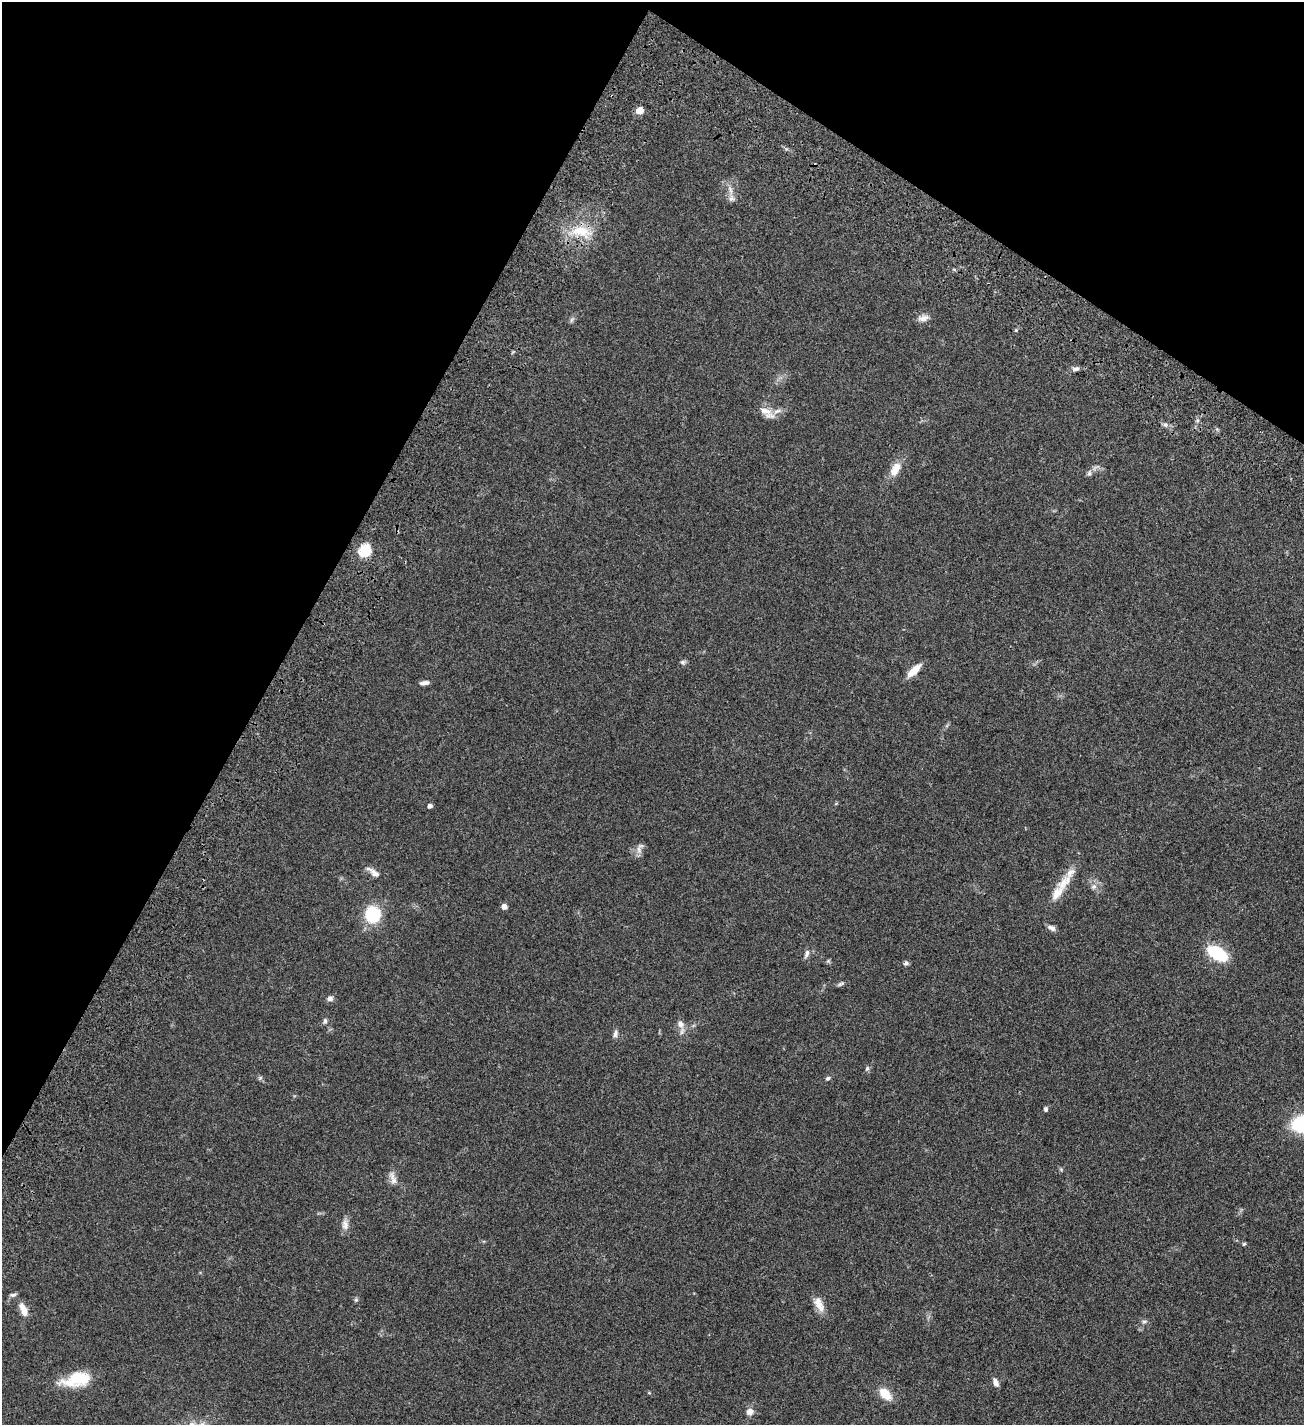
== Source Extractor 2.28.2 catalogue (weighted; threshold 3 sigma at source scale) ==
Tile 2 of 4 x 4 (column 2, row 1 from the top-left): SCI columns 1686-2987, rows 4476-5898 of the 6104 x 6102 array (HDU 1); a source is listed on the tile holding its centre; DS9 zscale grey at full resolution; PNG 1306 x 1427 px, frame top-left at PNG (2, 2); no overlay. Shown black and unused: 28% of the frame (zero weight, under 3 of 4 exposures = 13% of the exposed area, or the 3 px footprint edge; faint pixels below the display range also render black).
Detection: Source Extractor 2.28.2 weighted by HDU 2 'WHT'; one run over the whole footprint, this tile lists its part. Background 0.0821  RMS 0.0062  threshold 0.0277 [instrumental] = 3 sigma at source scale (4.5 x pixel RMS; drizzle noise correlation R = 1.50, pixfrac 1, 0.05/0.05 arcsec/px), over >= 5 px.
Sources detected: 51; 1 inside a brighter object's white glare — not listed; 2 inside a brighter listed object's ellipse — not listed separately; the other 48 listed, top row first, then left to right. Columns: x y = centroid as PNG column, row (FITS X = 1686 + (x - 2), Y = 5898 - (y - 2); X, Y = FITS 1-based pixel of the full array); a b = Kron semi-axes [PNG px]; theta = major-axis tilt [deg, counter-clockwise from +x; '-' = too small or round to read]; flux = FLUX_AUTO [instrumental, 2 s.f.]
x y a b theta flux
639 110 5 5 - 8.8
730 190 14 5 -73 3
581 231 31 16 -10 18
923 318 15 7 13 3.4
572 320 7 5 59 1.2
1076 369 10 5 15 2
765 411 22 10 -19 6.8
1165 425 7 6 - 1.5
895 469 18 10 60 8
1089 473 9 6 80 1.7
365 549 6 6 - 35
683 662 8 6 11 1.4
914 670 17 7 44 8.1
424 683 11 5 9 2.3
430 806 4 4 - 2
639 849 12 7 -80 2.8
373 872 18 6 -35 3.7
1065 882 29 13 46 11
1094 887 7 7 - 2.2
504 906 5 4 - 3.7
373 914 14 13 - 29
1052 928 10 6 -27 2.5
1217 953 17 9 -31 33
807 954 12 5 72 2.1
828 961 6 4 45 0.79
906 963 6 5 - 1.4
841 984 10 4 29 1.2
330 998 7 7 - 2.2
325 1021 8 5 -90 1.3
681 1024 12 8 -61 3.7
615 1034 10 6 67 2
867 1068 8 5 63 1.1
260 1078 6 4 45 0.9
828 1078 6 5 - 1.1
1045 1109 5 5 - 1.3
1061 1169 6 4 -19 0.71
393 1178 20 7 -70 3.9
345 1225 16 9 -87 3.8
1244 1244 5 4 - 0.77
13 1295 9 5 2 1.4
356 1300 6 5 - 0.91
819 1304 20 10 -63 6.1
23 1309 17 8 -71 5.6
1144 1322 7 5 15 1.2
77 1379 35 15 12 20
996 1383 9 6 -67 3
885 1394 15 9 -44 9.6
750 1412 10 9 - 3.2